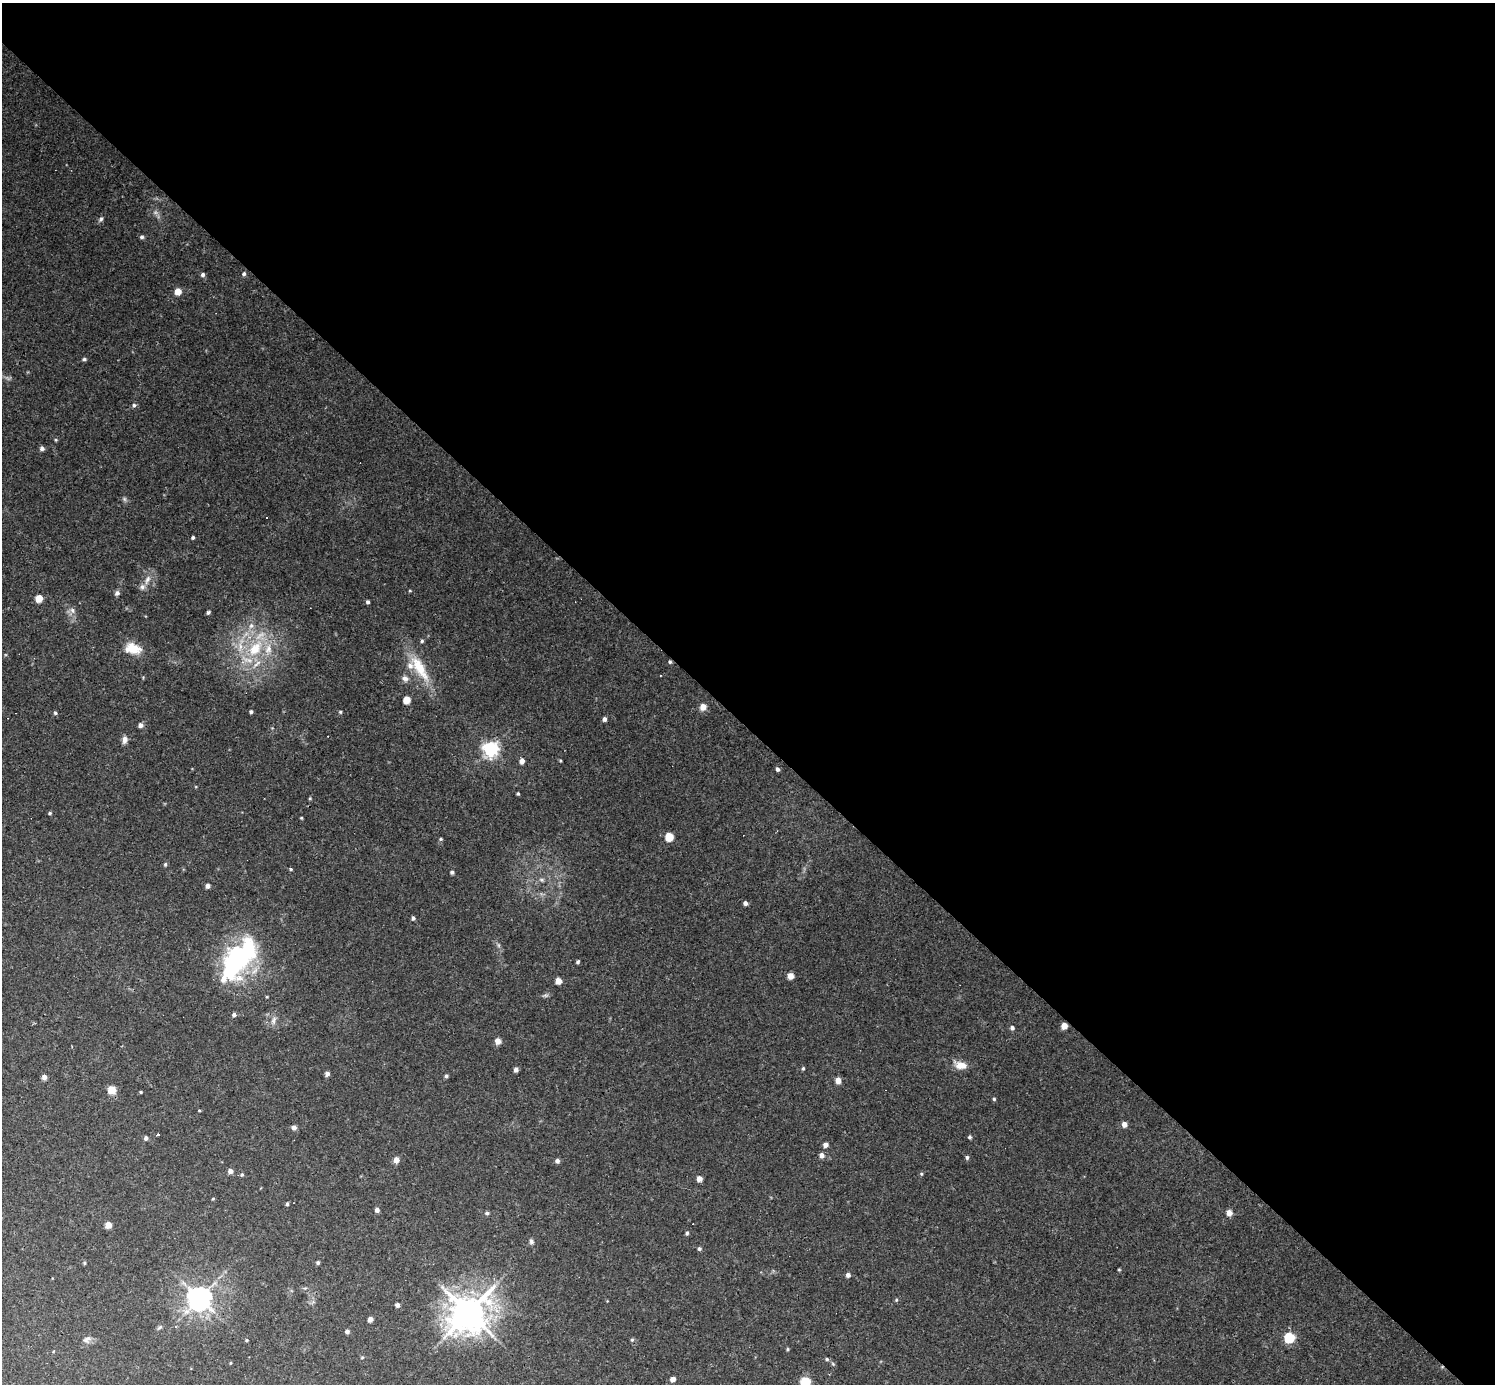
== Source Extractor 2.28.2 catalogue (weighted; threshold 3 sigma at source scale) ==
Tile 3 of 4 x 4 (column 3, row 1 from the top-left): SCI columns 2988-4480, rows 4442-5823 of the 5974 x 5974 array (HDU 1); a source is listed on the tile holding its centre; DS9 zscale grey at full resolution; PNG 1497 x 1386 px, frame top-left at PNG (2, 3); no overlay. Shown black and unused: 52% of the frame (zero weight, under 3 of 4 exposures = <1% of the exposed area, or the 3 px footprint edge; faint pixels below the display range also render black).
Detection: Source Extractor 2.28.2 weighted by HDU 2 'WHT'; one run over the whole footprint, this tile lists its part. Background 0.0462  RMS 0.0027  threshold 0.012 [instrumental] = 3 sigma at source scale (4.5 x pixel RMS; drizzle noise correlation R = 1.50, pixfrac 1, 0.05/0.05 arcsec/px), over >= 5 px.
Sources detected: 124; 1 too faint to see at this stretch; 2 inside a brighter object's white glare — not listed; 4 inside a brighter listed object's ellipse — not listed separately; the other 117 listed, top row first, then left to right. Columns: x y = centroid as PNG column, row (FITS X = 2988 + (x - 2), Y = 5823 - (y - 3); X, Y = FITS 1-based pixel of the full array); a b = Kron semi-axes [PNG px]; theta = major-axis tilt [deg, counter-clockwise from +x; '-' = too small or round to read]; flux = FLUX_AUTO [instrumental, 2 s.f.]
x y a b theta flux
101 219 8 5 60 0.63
142 237 6 5 - 0.54
244 274 6 5 - 0.59
203 275 5 4 - 0.72
178 292 7 7 - 2.2
84 359 5 4 - 0.51
134 405 6 5 - 0.61
56 440 4 4 - 0.3
42 448 5 5 - 0.83
124 499 6 6 - 0.53
267 517 3 3 - 1.2
193 537 4 4 - 0.47
147 580 14 6 64 1.7
410 591 4 3 - 0.23
117 593 7 6 - 0.77
39 598 5 5 - 4.1
368 602 4 3 - 0.55
72 610 9 7 -50 1.2
208 612 4 4 - 0.53
251 626 9 6 63 1.1
422 641 5 4 - 0.44
133 648 20 12 -14 5.3
255 649 27 15 56 12
670 662 5 4 - 0.4
419 668 41 13 -59 9.3
405 678 10 7 -31 1.1
407 700 5 5 - 6.1
703 707 6 6 - 2.2
251 712 4 4 - 0.48
340 712 5 4 - 0.33
55 713 5 4 - 0.4
604 719 4 4 - 0.99
140 725 5 5 - 1.1
125 740 10 7 83 1.2
491 749 6 6 - 83
522 761 5 4 - 1.7
560 761 4 3 - 0.27
777 769 5 4 - 0.79
518 794 3 3 - 0.39
310 798 5 3 - 0.28
50 813 5 4 - 0.37
301 818 5 3 - 0.25
669 837 5 5 - 7.8
441 839 5 4 - 0.34
165 864 6 4 86 0.43
291 869 4 4 - 0.32
452 872 4 4 - 0.56
541 880 8 5 -20 0.57
207 886 5 4 - 0.96
745 903 4 4 - 1.1
413 918 5 4 - 0.54
498 945 7 4 -71 0.49
240 960 64 20 50 34
578 962 4 4 - 0.45
791 976 5 5 - 2.2
558 981 5 4 - 3.5
545 995 7 4 -18 0.46
234 1015 5 5 - 0.77
274 1020 11 6 71 1.2
1064 1026 5 5 - 2.5
1012 1028 5 5 - 0.71
498 1041 6 6 - 1.9
961 1065 14 8 -7 2.9
803 1068 5 4 - 0.36
516 1070 4 4 - 1
327 1074 5 5 - 0.82
446 1076 5 4 - 0.53
44 1077 5 5 - 1.1
838 1080 5 5 - 2
111 1090 6 6 - 4.4
141 1092 3 3 - 0.28
994 1099 4 4 - 0.35
199 1110 4 3 - 0.24
1124 1124 5 5 - 1.6
294 1127 5 5 - 1
157 1135 3 3 - 0.64
970 1137 5 4 - 0.48
146 1138 4 4 - 0.83
825 1145 5 4 - 1.3
822 1155 5 4 - 1.6
967 1157 5 4 - 0.52
396 1160 6 5 - 1.9
557 1161 5 5 - 0.88
230 1171 5 5 - 1.1
921 1174 5 4 - 0.34
242 1175 5 4 - 0.37
699 1179 5 4 - 1.9
213 1199 5 3 - 0.24
287 1204 4 4 - 0.4
377 1210 4 4 - 0.91
487 1213 5 5 - 0.52
1229 1213 5 5 - 2.2
108 1225 5 5 - 3.9
687 1233 5 4 - 0.47
531 1242 7 5 -78 0.74
699 1249 5 5 - 0.51
318 1262 5 4 - 0.46
84 1263 4 4 - 0.31
1119 1269 5 3 - 0.25
848 1275 5 5 - 0.99
199 1298 8 7 - 260
896 1300 5 4 - 0.33
397 1305 4 4 - 1.1
468 1313 13 11 44 540
370 1319 4 4 - 1.4
159 1327 8 4 38 0.46
347 1331 4 4 - 0.81
1289 1338 6 5 - 24
87 1339 11 6 28 1
247 1340 4 3 - 0.28
632 1340 5 4 - 0.39
788 1349 4 4 - 0.3
362 1357 4 4 - 0.28
827 1359 5 4 - 0.44
230 1363 4 3 - 0.22
673 1379 5 4 - 1.6
805 1382 8 8 - 6.1
Overlapping masked pixels (flux is a lower limit): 2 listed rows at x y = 670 662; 1064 1026
Isophote crosses this tile's border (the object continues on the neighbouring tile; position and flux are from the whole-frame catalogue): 1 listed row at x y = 805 1382